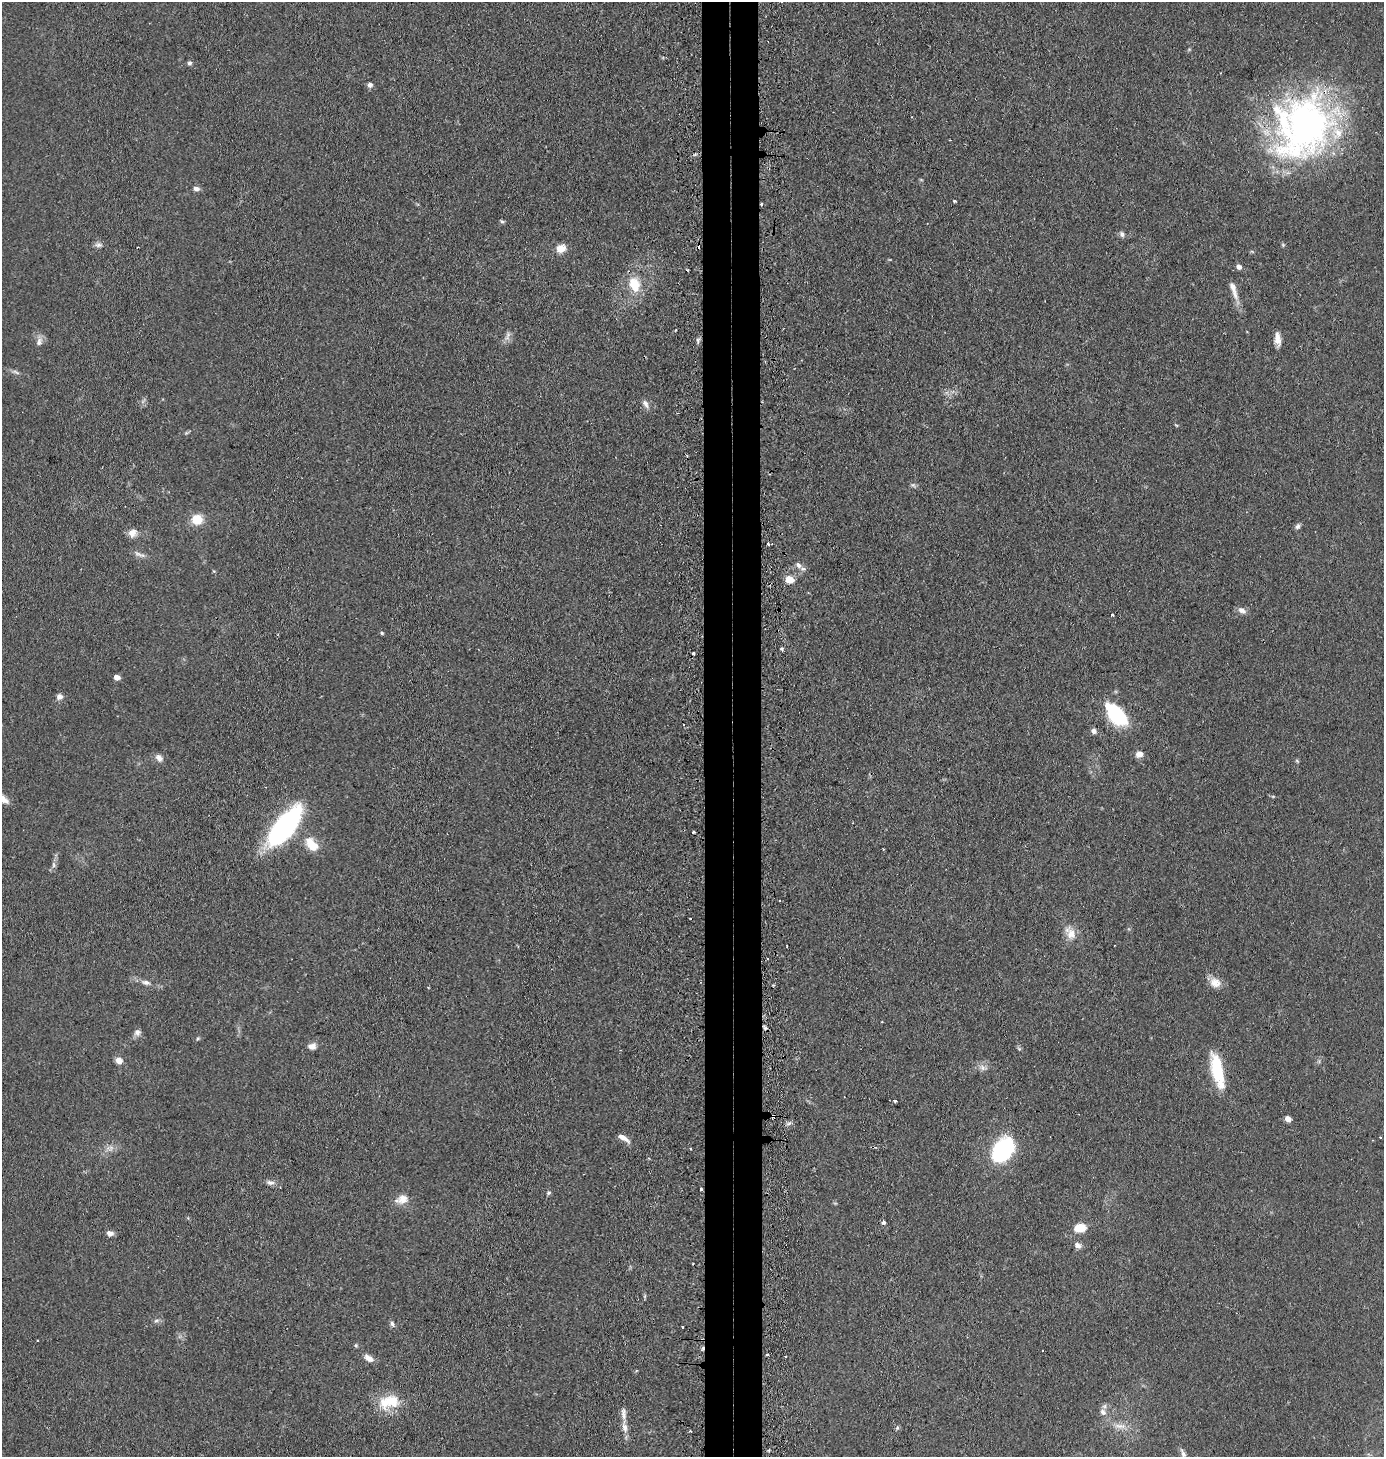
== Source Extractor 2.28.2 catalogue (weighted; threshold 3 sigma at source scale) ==
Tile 5 of 3 x 3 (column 2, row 2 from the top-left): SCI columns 1509-2890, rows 1474-2928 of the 4441 x 4403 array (HDU 1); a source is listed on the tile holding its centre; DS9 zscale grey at full resolution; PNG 1386 x 1459 px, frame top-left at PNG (2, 2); no overlay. Shown black and unused: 4% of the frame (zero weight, under 2 of 3 exposures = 4% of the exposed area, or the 3 px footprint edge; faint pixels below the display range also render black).
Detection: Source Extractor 2.28.2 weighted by HDU 2 'WHT'; one run over the whole footprint, this tile lists its part. Background 0.106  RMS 0.0076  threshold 0.0341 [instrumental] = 3 sigma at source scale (4.5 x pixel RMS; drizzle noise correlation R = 1.50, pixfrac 1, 0.05/0.05 arcsec/px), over >= 5 px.
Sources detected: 105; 8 cosmic-ray / hot-pixel residue — not listed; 2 inside a brighter listed object's ellipse — not listed separately; the other 95 listed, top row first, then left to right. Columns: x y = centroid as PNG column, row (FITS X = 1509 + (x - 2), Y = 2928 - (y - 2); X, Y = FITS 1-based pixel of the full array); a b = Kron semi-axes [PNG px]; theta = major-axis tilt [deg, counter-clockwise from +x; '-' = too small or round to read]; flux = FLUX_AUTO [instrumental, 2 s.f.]
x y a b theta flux
189 63 6 5 - 1.8
370 85 6 6 - 2.6
1303 126 75 62 59 300
695 154 6 3 19 1.1
921 180 6 3 -19 0.71
196 188 7 6 - 3.1
954 201 3 3 - 1.8
761 204 3 3 - 1.9
502 221 5 5 - 1.2
1122 234 9 6 -65 2.2
98 245 10 7 -5 2.8
1283 245 6 4 -47 0.97
137 247 2 2 - 0.51
561 248 12 9 21 8.1
1239 267 5 5 - 3.8
634 284 19 14 -70 19
1234 290 30 7 -72 8.2
676 330 3 2 - 0.82
508 335 8 7 - 2.9
1277 339 16 7 -86 6.3
698 340 8 5 84 1.8
39 342 13 7 69 3.9
15 372 13 4 -19 2.3
645 404 12 6 -56 3.5
1176 425 5 3 - 0.73
186 433 6 5 - 1.1
913 485 7 6 - 1.7
197 519 11 10 - 15
1297 526 8 6 64 2.2
132 533 12 11 - 5.8
768 544 3 3 - 2.2
138 554 15 6 -27 3.7
799 565 11 7 -43 3.8
214 571 5 4 - 0.76
789 579 6 5 - 20
1242 610 11 7 -31 4
1112 615 3 3 - 1.4
381 633 4 4 - 1.4
782 649 4 4 - 1.3
117 677 5 4 - 7
59 697 9 8 - 3.4
1116 714 22 12 -47 66
1094 731 6 6 - 3.1
1139 754 8 7 - 5.4
159 758 11 8 -42 4.2
1297 761 6 5 - 1.1
1273 796 6 3 18 0.78
285 826 44 17 51 140
693 832 3 3 - 0.97
311 844 23 14 -48 15
883 849 3 2 - 0.69
54 865 8 5 -75 1.9
690 918 2 2 - 0.88
1070 933 21 12 -62 10
768 958 2 2 - 0.8
146 982 15 6 -13 4.6
1215 982 15 12 -23 8.1
137 1032 9 9 - 3.5
198 1038 6 4 58 1
312 1046 9 7 7 5.1
1019 1049 6 5 - 1.2
119 1060 8 7 - 5.6
983 1068 12 7 -19 4.2
1217 1070 39 12 -77 36
895 1100 3 3 - 2.2
1288 1119 5 4 - 7.9
789 1123 9 5 22 1.9
1380 1137 3 2 - 0.94
623 1138 15 6 -34 5.7
110 1148 14 7 9 4.7
690 1149 3 3 - 0.83
1002 1150 23 16 57 86
270 1182 11 6 -7 3.2
701 1189 3 3 - 2.2
548 1193 6 5 - 1.4
403 1199 15 12 23 8.2
883 1222 5 5 - 1.6
1080 1228 9 7 6 19
110 1233 7 6 - 4.2
1078 1245 9 7 -21 3.7
645 1296 6 4 71 0.99
156 1321 8 5 18 2.1
392 1324 8 6 -65 2.2
683 1327 3 3 - 2.2
37 1340 2 2 - 0.61
356 1345 5 5 - 1.1
767 1355 3 3 - 1.5
369 1358 13 7 -35 5.2
389 1402 29 18 14 24
1103 1412 10 8 -62 4.4
1120 1426 20 7 -1 7.2
624 1427 17 7 -82 6.4
897 1428 7 4 46 1.1
769 1450 4 3 - 0.89
1183 1453 13 5 -65 3.1
Overlapping masked pixels (flux is a lower limit): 2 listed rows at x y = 1303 126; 761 204